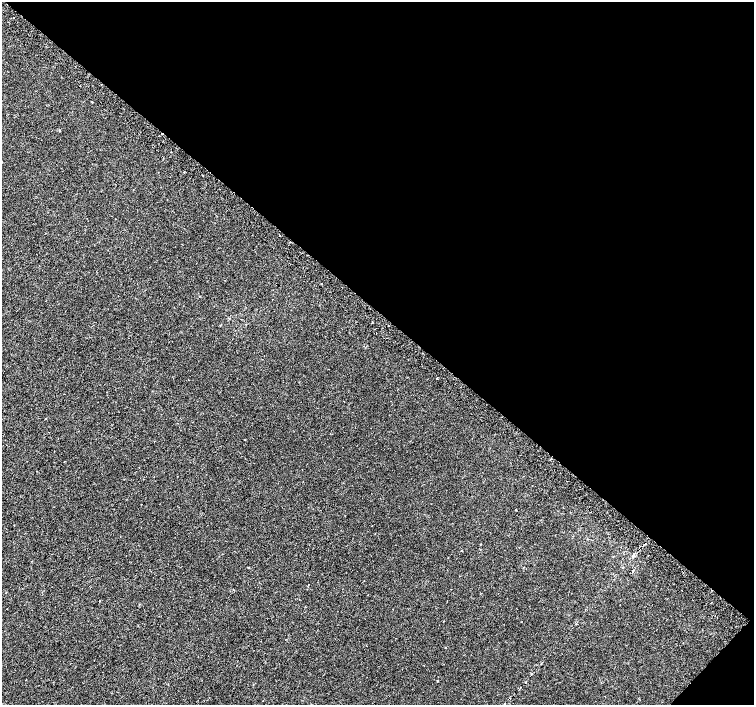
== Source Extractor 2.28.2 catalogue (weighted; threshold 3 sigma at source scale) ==
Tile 8 of 4 x 4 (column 4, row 2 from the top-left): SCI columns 4544-6046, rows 3080-4485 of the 6074 x 6092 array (HDU 1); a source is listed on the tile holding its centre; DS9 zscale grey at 2 x 2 block average (1 PNG px = mean of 2 x 2 image px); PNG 756 x 707 px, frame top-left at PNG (2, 2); no overlay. Shown black and unused: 45% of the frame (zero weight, under 2 of 3 exposures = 2% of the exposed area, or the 3 px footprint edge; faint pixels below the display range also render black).
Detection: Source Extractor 2.28.2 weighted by HDU 2 'WHT'; one run over the whole footprint, this tile lists its part. Background -1.84e-04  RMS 0.0035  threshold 0.0158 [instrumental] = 3 sigma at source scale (4.5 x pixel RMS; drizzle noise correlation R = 1.50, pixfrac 1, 0.0396/0.0396 arcsec/px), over >= 5 px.
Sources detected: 22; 2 cosmic-ray / hot-pixel residue — not listed; the other 20 listed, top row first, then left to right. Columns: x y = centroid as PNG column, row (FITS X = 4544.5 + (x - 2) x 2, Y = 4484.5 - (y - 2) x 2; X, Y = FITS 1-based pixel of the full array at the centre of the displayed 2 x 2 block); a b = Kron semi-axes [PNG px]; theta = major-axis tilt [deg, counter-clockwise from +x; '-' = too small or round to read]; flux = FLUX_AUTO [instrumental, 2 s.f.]
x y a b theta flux
14 17 2 2 - 1.6
92 102 2 2 - 18
2 162 2 2 - 0.39
280 235 2 2 - 1.9
372 322 2 2 - 0.96
437 378 2 2 - 1.4
344 401 2 2 - 0.37
45 418 2 2 - 0.41
244 440 2 2 - 0.42
516 510 2 2 - 0.69
461 550 2 2 - 0.79
248 568 2 2 - 1.2
633 571 2 2 - 2.8
99 601 2 2 - 0.39
445 648 2 2 - 0.34
437 681 2 2 - 1.6
525 682 2 2 - 0.59
605 696 2 2 - 0.36
510 698 2 2 - 0.4
504 704 3 2 - 0.67
Isophote crosses this tile's border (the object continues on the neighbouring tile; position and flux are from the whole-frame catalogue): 2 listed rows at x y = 2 162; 504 704
Diffuse or blended objects may show on this block-average render without a row.